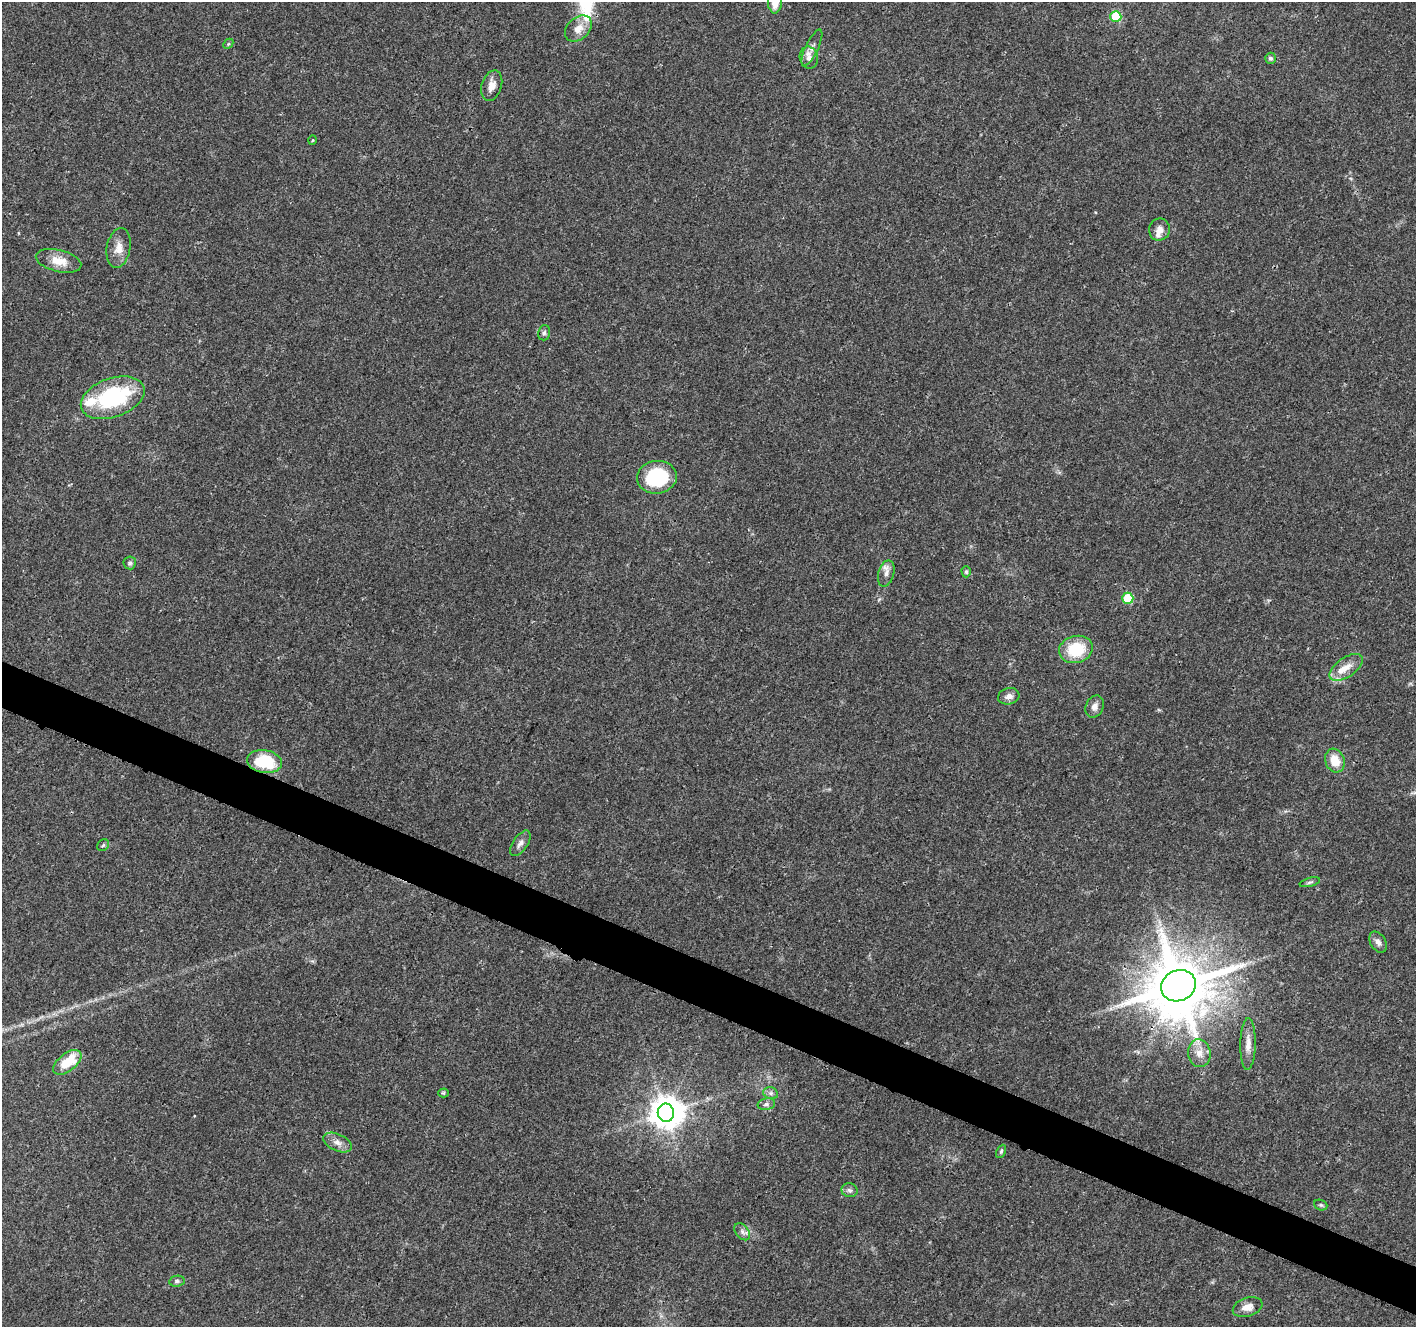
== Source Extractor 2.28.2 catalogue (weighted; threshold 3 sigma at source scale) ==
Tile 6 of 4 x 4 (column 2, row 2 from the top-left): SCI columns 1421-2834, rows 2861-4185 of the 5672 x 5786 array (HDU 1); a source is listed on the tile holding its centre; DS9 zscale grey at full resolution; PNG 1418 x 1329 px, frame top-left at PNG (2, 2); each listed source drawn as its Kron ellipse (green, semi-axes under 4 px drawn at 4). Shown black and unused: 4% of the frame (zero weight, under 3 of 4 exposures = <1% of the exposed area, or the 3 px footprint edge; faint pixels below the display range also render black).
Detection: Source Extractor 2.28.2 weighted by HDU 2 'WHT'; one run over the whole footprint, this tile lists its part. Background 0.0474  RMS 0.0039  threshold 0.0174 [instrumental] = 3 sigma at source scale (4.5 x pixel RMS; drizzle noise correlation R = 1.50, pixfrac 1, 0.0396/0.0396 arcsec/px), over >= 5 px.
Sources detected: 48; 1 inside a brighter object's white glare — neither listed nor drawn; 3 inside a brighter listed object's ellipse — not listed separately; the other 44 listed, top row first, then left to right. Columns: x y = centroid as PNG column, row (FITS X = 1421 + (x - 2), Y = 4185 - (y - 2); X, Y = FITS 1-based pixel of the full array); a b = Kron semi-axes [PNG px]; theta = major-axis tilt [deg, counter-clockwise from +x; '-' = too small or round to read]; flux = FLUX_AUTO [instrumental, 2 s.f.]
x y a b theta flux
775 2 11 7 -89 5.3
1116 17 5 5 - 22
578 29 15 10 44 4.5
228 44 6 4 46 0.45
812 48 20 6 65 2.5
809 58 11 9 -79 2.5
1270 58 5 5 - 1.1
492 86 16 10 72 3.6
313 140 5 3 - 0.33
1159 230 11 10 - 2.6
119 248 20 12 80 4.5
59 261 23 11 -14 6.2
544 333 8 5 75 0.94
113 398 33 19 20 38
657 477 20 16 7 26
130 563 6 6 - 1
966 572 6 4 -88 0.72
886 573 13 8 75 2.4
1128 598 5 5 - 20
1076 649 17 13 13 15
1346 667 19 9 34 4.7
1009 696 11 8 16 2.2
1095 706 11 8 64 2.2
264 761 17 11 -9 19
1335 761 12 9 -70 6.7
520 843 14 7 55 1.9
103 845 6 5 - 0.68
1310 882 10 4 15 0.8
1378 942 11 7 -60 1.8
1178 986 18 15 23 3200
1248 1044 26 7 89 3.8
1199 1053 14 11 -82 3.8
67 1062 16 9 38 12
443 1093 5 4 - 0.55
771 1093 7 6 - 1.1
766 1104 9 5 11 1.2
666 1113 9 8 - 620
338 1143 15 8 -25 2.7
1001 1151 7 4 63 0.73
850 1190 8 7 - 1.2
1321 1205 7 5 -21 0.69
742 1232 10 6 -52 1.6
177 1281 8 5 9 0.88
1248 1307 15 9 18 3.6
Overlapping masked pixels (flux is a lower limit): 1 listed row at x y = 1178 986
Isophote crosses this tile's border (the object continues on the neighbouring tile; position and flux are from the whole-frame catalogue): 1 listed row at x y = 775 2